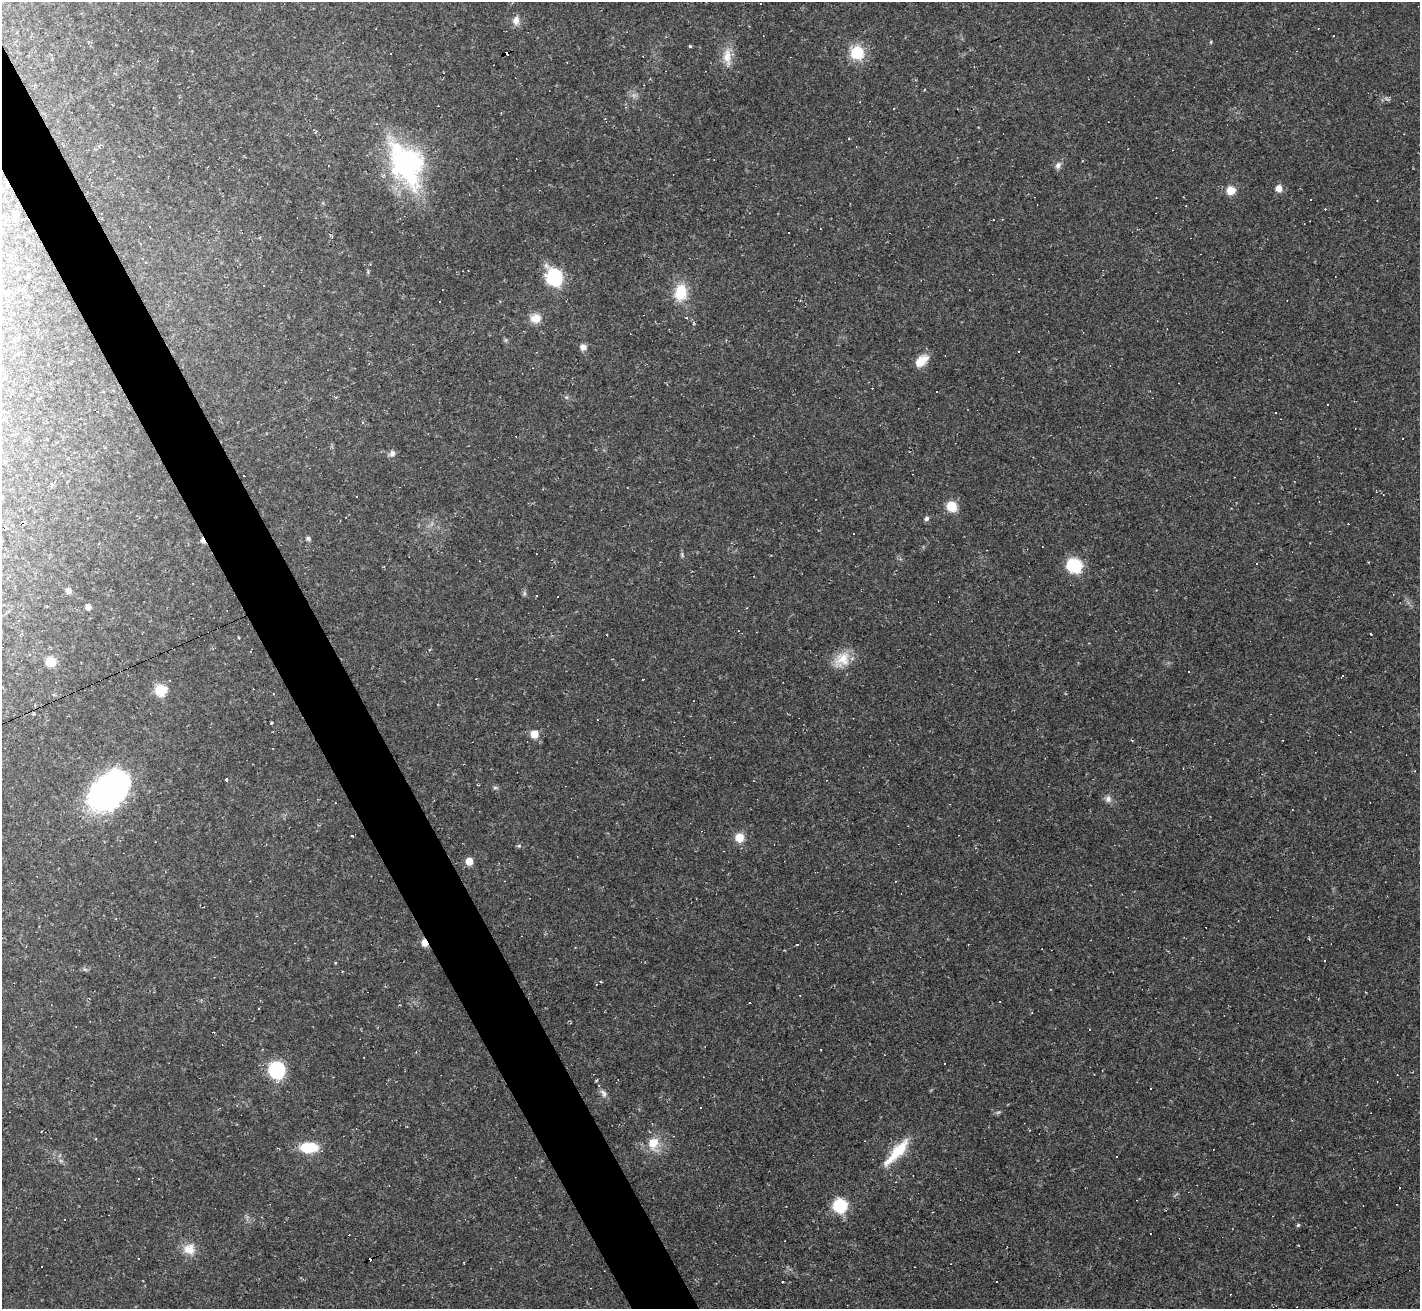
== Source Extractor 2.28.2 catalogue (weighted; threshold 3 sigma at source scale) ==
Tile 11 of 4 x 4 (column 3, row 3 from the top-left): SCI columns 2839-4256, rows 1592-2898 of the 5675 x 5664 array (HDU 1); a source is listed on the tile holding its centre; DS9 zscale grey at full resolution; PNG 1422 x 1311 px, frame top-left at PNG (2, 2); no overlay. Shown black and unused: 4% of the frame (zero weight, under 2 of 3 exposures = <1% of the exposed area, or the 3 px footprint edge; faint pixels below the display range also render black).
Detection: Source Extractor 2.28.2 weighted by HDU 2 'WHT'; one run over the whole footprint, this tile lists its part. Background 0.0411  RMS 0.0068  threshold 0.0304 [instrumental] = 3 sigma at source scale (4.5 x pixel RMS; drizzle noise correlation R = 1.50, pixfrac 1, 0.05/0.05 arcsec/px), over >= 5 px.
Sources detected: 139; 1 too faint to see at this stretch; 1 inside a brighter object's white glare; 67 cosmic-ray / hot-pixel residue — not listed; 1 inside a brighter listed object's ellipse — not listed separately; the other 69 listed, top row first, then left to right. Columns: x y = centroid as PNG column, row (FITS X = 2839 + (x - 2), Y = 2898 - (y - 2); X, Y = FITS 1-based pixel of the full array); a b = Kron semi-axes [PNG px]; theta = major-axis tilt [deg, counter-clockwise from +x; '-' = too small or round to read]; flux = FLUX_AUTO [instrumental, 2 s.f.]
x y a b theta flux
516 21 12 9 80 4.4
1211 42 4 4 - 0.68
690 46 4 3 - 0.75
857 52 11 11 - 29
507 53 4 3 - 60
390 54 2 2 - 0.52
727 57 26 11 -86 11
404 165 74 27 -63 100
1058 165 10 7 64 2.8
328 166 2 2 - 0.65
1279 188 7 7 - 5.4
1231 190 9 8 - 9.1
1156 197 3 2 - 0.39
1311 199 3 2 - 0.99
1186 206 3 2 - 0.48
15 215 7 6 - 2.7
554 277 10 9 - 83
263 286 3 3 - 3.7
680 292 19 14 81 20
440 301 3 2 - 0.97
535 318 14 12 11 7.5
583 347 7 7 - 3.8
921 361 18 10 42 9.8
566 397 6 4 -42 1.2
1327 404 3 3 - 2.2
1403 438 2 2 - 0.43
392 453 8 7 - 2.6
951 506 7 7 - 22
927 518 5 5 - 2
308 538 5 5 - 1.8
203 541 8 5 -63 2.4
682 555 7 5 -80 1.1
1074 565 8 8 - 68
69 591 8 7 - 2.2
88 607 6 5 - 3.5
842 660 25 17 47 14
50 662 7 7 - 16
1342 676 3 3 - 5.1
643 679 2 2 - 0.62
160 690 8 8 - 23
274 693 3 3 - 2.8
271 723 3 2 - 0.83
534 734 8 8 - 8.3
226 779 3 3 - 1.7
495 788 8 4 -8 1.1
109 791 40 26 46 190
1108 799 9 8 - 3.1
352 836 3 2 - 0.73
739 837 8 8 - 11
519 846 5 5 - 1
469 861 6 6 - 8.6
424 943 7 5 -70 6.6
798 944 3 3 - 21
817 944 4 3 - 0.48
1324 960 3 3 - 6.4
601 982 4 3 - 0.73
596 984 3 2 - 0.38
1089 1029 2 2 - 0.5
277 1070 10 9 - 68
597 1080 5 3 - 0.66
603 1093 12 7 -60 3
998 1112 7 4 36 1.1
653 1143 15 12 -87 13
309 1147 16 9 0 24
897 1152 41 11 48 23
1399 1187 3 3 - 5.7
840 1206 9 9 - 47
1298 1225 5 4 - 1.2
189 1249 17 16 - 10
Overlapping masked pixels (flux is a lower limit): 3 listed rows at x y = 507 53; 203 541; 424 943